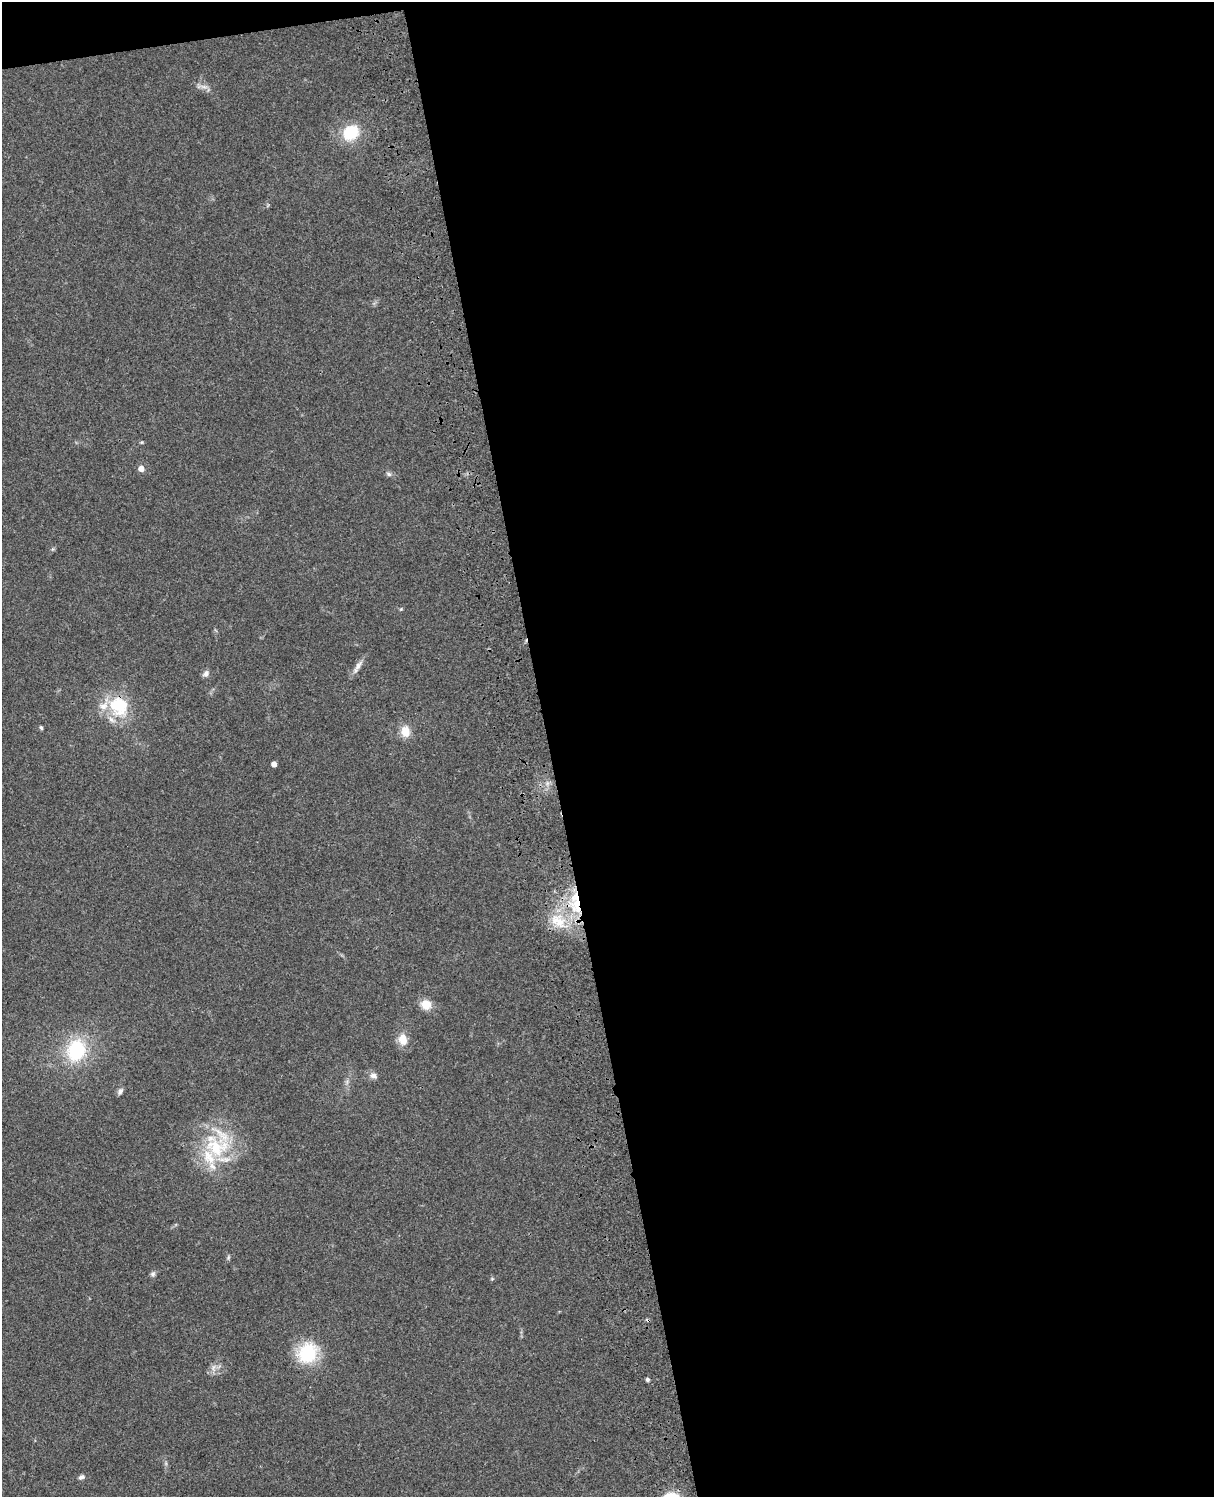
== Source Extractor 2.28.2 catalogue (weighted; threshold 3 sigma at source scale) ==
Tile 4 of 4 x 3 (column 4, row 1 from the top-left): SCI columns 3756-4967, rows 3268-4762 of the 5085 x 4926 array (HDU 1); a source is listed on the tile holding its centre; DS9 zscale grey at full resolution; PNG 1216 x 1499 px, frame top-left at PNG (2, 2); no overlay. Shown black and unused: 56% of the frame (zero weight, under 3 of 4 exposures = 6% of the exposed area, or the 3 px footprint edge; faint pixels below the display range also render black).
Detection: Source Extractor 2.28.2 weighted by HDU 2 'WHT'; one run over the whole footprint, this tile lists its part. Background 0.107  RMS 0.0065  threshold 0.0291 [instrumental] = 3 sigma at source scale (4.5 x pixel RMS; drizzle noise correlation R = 1.50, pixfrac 1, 0.05/0.05 arcsec/px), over >= 5 px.
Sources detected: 30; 1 cosmic-ray / hot-pixel residue — not listed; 3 inside a brighter listed object's ellipse — not listed separately; the other 26 listed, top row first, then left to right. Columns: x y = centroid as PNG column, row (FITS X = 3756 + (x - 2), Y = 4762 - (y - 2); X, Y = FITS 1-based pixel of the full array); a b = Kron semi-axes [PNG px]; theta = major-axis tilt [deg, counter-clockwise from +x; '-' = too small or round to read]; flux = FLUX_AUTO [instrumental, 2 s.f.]
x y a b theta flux
204 87 11 6 -7 2.8
351 132 15 13 39 26
141 442 4 4 - 0.7
141 468 5 5 - 5.6
389 474 8 5 -18 1.6
401 609 5 4 - 0.73
358 666 21 6 60 4.1
206 674 9 7 46 2.5
119 706 29 25 -50 32
41 728 6 4 -61 1
405 731 10 9 - 11
274 764 4 4 - 4.3
577 906 30 21 -67 38
558 921 27 16 -38 19
426 1004 11 10 - 9.3
403 1039 14 10 -80 8.4
76 1051 25 20 73 41
373 1076 10 7 -18 2.9
120 1091 9 6 59 2.1
216 1146 41 34 -34 49
228 1257 8 4 90 0.98
153 1274 7 6 - 1.5
308 1353 19 17 58 39
213 1368 10 6 83 2.9
647 1379 4 4 - 1.3
81 1477 8 5 27 1.9
Overlapping masked pixels (flux is a lower limit): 2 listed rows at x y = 119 706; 577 906